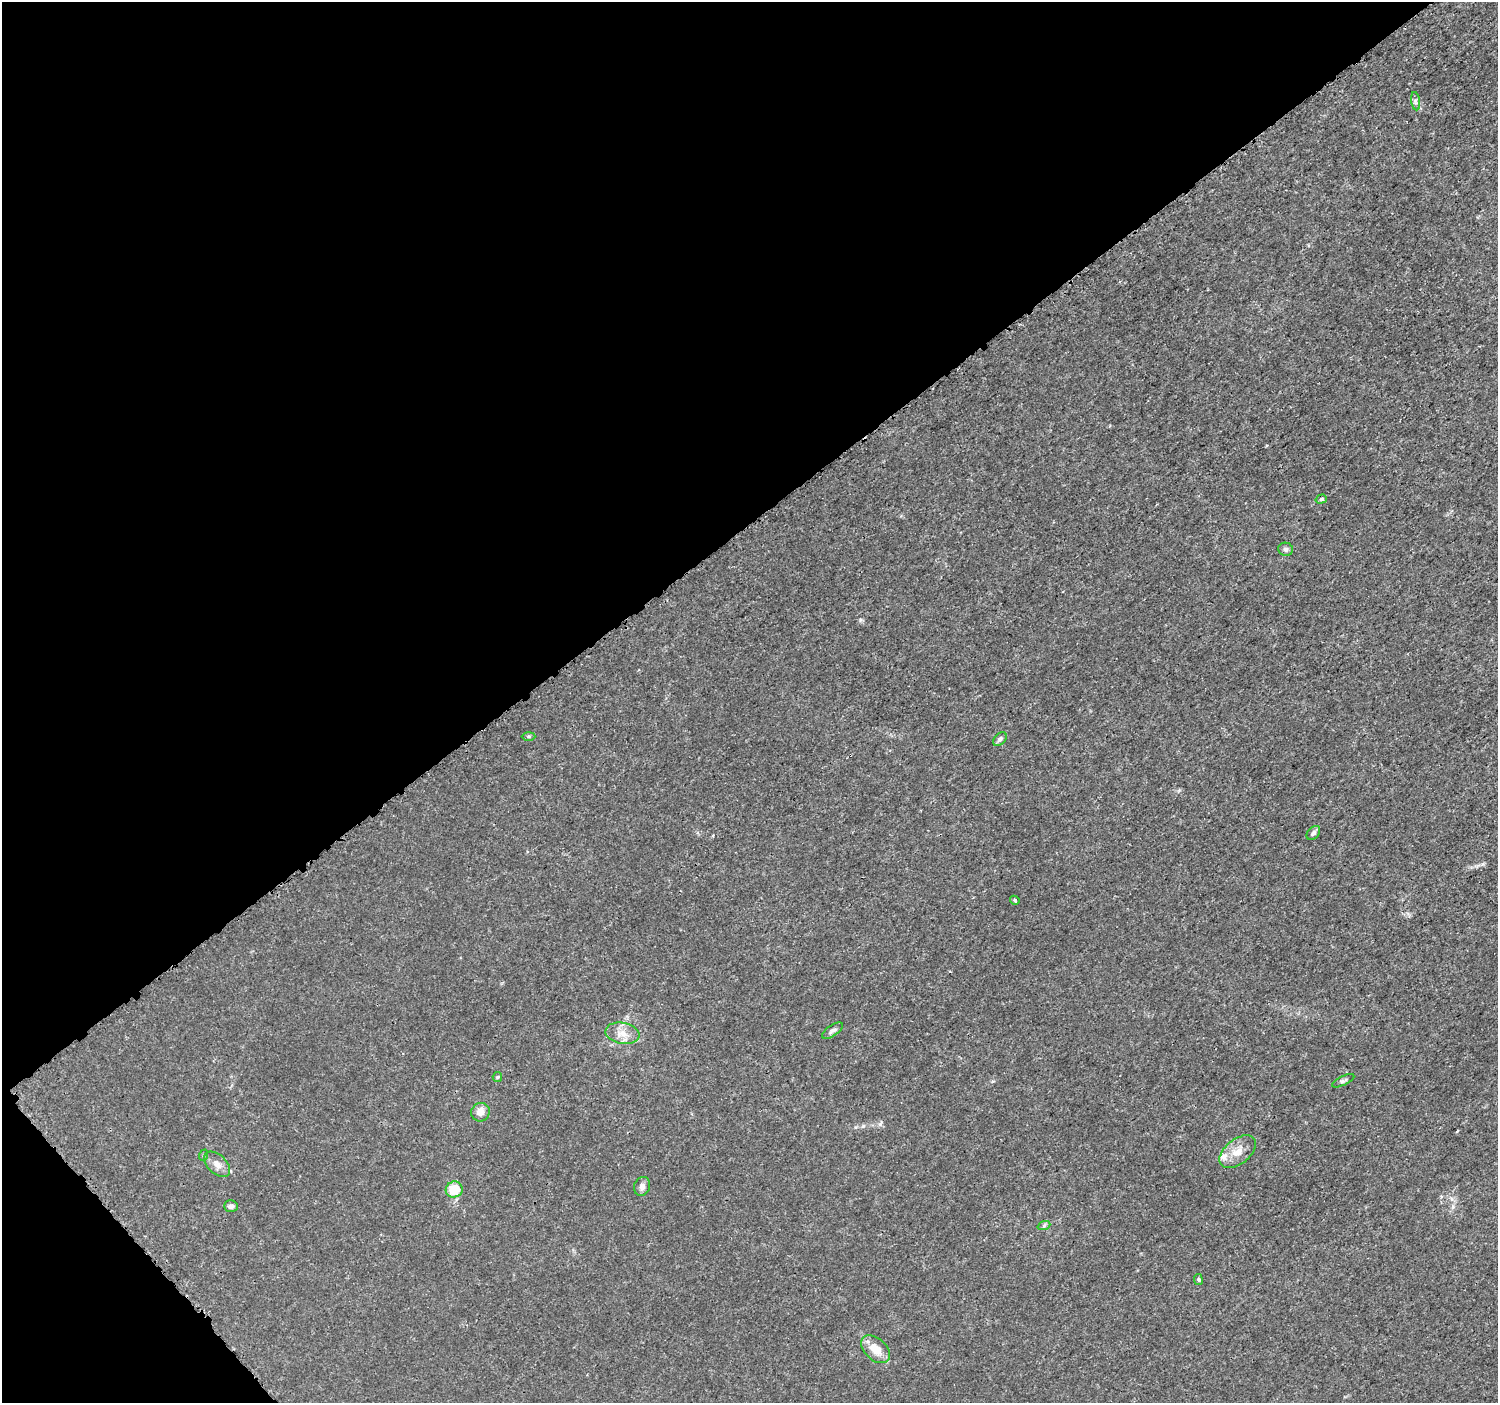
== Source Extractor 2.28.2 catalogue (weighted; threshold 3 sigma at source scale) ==
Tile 5 of 4 x 4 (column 1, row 2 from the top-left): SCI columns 24-1519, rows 2965-4365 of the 6039 x 5993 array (HDU 1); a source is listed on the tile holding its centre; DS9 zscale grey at full resolution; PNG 1500 x 1405 px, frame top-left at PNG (2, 2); each listed source drawn as its Kron ellipse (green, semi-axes under 4 px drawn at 4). Shown black and unused: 39% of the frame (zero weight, under 3 of 5 exposures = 2% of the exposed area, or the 3 px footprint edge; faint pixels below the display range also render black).
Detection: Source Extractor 2.28.2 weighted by HDU 2 'WHT'; one run over the whole footprint, this tile lists its part. Background 0.0015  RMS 6.9e-04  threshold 0.0031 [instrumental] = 3 sigma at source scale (4.5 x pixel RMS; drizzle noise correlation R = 1.50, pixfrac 1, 0.0396/0.0396 arcsec/px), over >= 5 px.
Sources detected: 22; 1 inside a brighter listed object's ellipse — not listed separately; the other 21 listed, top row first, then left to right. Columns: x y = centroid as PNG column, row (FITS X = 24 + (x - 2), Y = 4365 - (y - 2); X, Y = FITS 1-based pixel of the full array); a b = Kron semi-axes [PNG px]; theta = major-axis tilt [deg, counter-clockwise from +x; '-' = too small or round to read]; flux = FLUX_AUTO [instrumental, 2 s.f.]
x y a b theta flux
1416 101 9 4 -81 0.17
1321 499 6 4 18 0.11
1286 549 7 6 - 0.19
529 736 7 4 0 0.084
1000 739 8 5 45 0.18
1313 833 8 5 49 0.2
1015 900 5 4 - 0.1
832 1031 12 5 34 0.22
622 1033 17 10 -10 0.83
497 1077 5 4 - 0.094
1343 1081 12 4 26 0.16
480 1112 9 9 - 0.61
1238 1152 21 12 39 0.96
204 1155 6 3 71 0.075
217 1164 15 9 -42 0.53
642 1186 9 8 - 0.31
454 1189 8 8 - 1.7
231 1206 7 6 - 0.24
1044 1225 6 4 21 0.12
1198 1279 6 3 -82 0.086
876 1349 17 10 -43 1.1